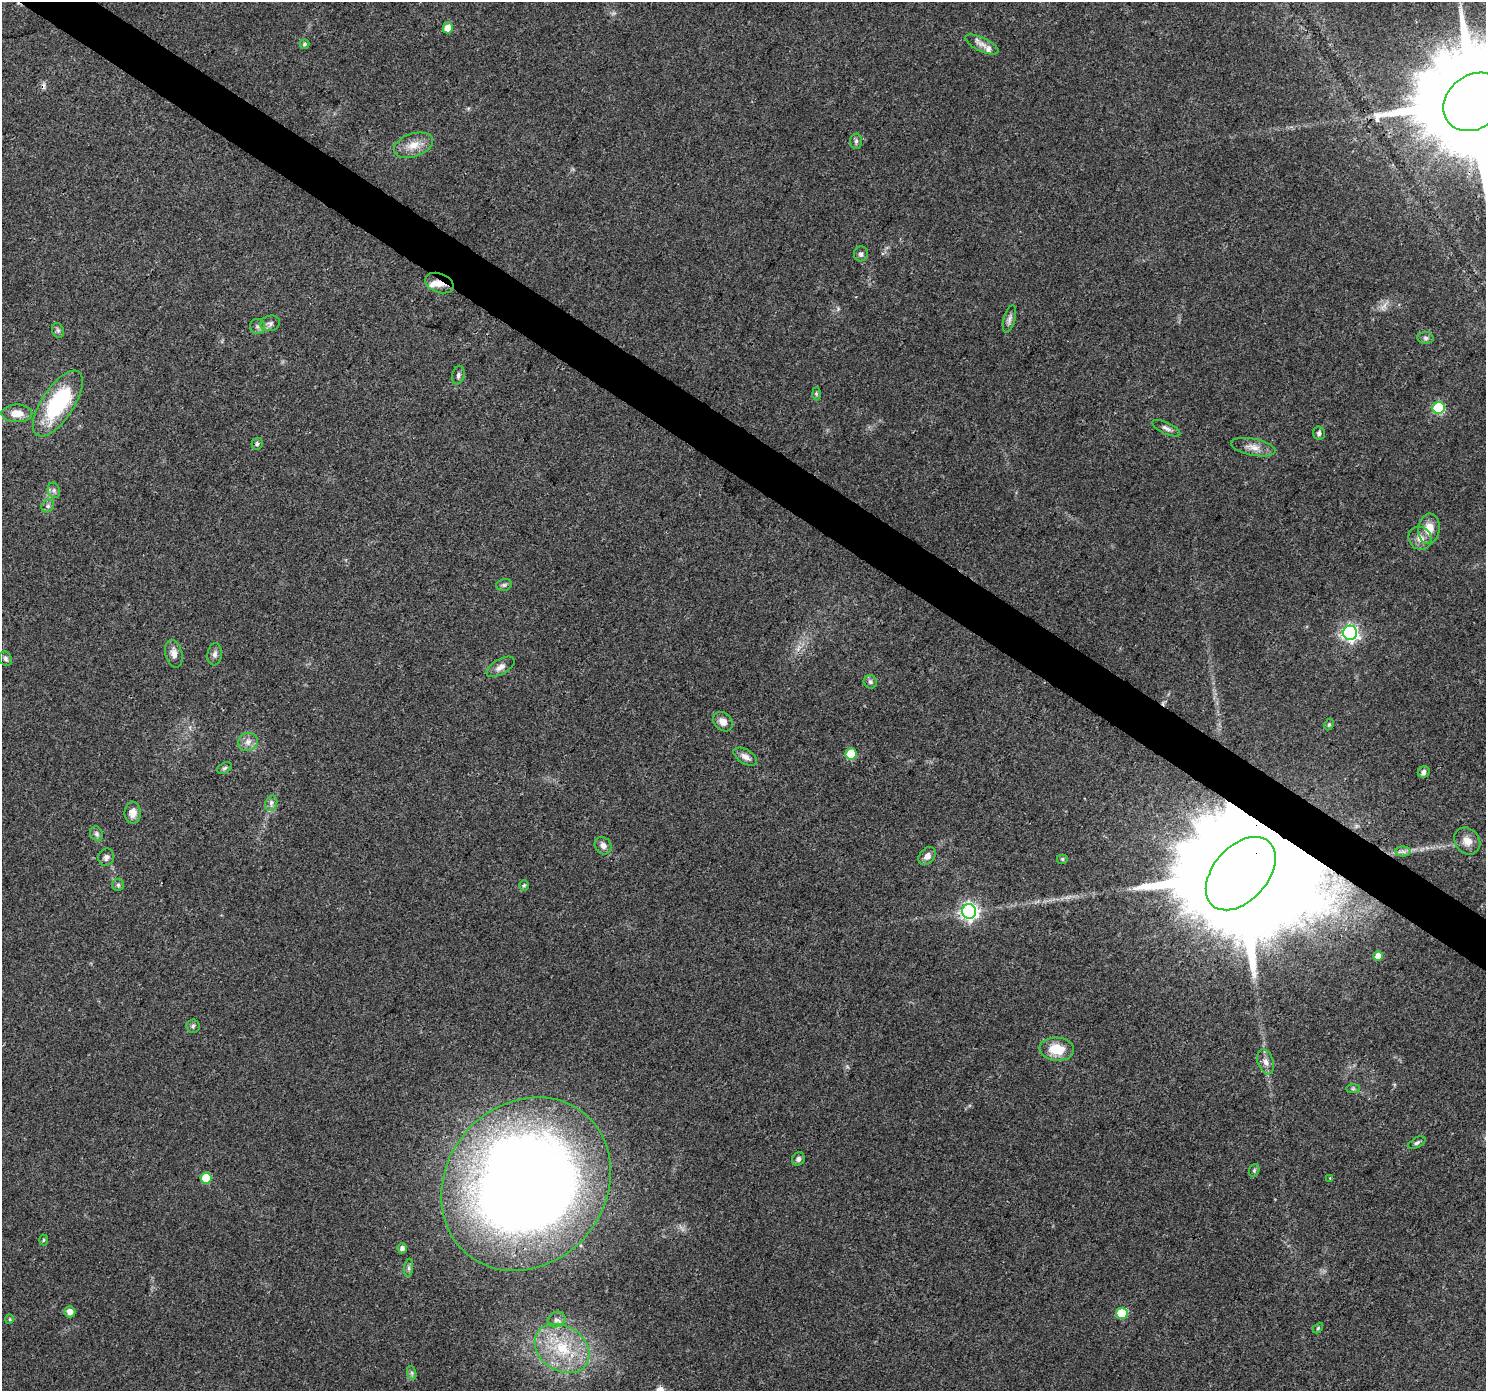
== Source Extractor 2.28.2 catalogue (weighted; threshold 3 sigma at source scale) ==
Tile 11 of 4 x 4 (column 3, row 3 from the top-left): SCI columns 2967-4450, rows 1575-2963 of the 5942 x 5993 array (HDU 1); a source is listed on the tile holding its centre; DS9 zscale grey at full resolution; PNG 1488 x 1393 px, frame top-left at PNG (2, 2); each listed source drawn as its Kron ellipse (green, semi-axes under 4 px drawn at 4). Shown black and unused: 4% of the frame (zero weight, under 3 of 4 exposures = <1% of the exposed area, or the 3 px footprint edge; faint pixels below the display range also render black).
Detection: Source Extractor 2.28.2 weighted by HDU 2 'WHT'; one run over the whole footprint, this tile lists its part. Background 0.0446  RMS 0.0036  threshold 0.016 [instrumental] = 3 sigma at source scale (4.5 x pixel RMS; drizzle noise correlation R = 1.50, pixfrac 1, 0.0396/0.0396 arcsec/px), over >= 5 px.
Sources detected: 77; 1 cosmic-ray / hot-pixel residue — neither listed nor drawn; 2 inside a brighter listed object's ellipse — not listed separately; the other 74 listed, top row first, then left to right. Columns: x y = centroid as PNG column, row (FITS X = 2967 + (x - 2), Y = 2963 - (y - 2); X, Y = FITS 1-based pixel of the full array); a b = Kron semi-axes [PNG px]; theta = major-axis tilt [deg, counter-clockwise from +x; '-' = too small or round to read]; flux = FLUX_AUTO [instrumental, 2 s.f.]
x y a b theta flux
448 28 5 5 - 5.5
305 44 5 5 - 0.65
982 44 18 7 -25 2.6
1474 102 33 26 38 14000
856 141 7 6 - 0.89
413 145 20 11 18 5.1
861 254 7 7 - 1.1
439 283 15 9 -19 3.3
1009 319 14 6 75 1.4
270 323 10 7 13 1.4
258 326 7 7 - 1.2
58 330 7 6 - 0.8
1426 338 8 6 -3 0.97
458 375 9 6 77 1
816 394 6 4 -88 0.51
58 403 38 16 56 35
1439 408 6 6 - 35
17 413 15 9 -1 4.2
1166 428 15 5 -25 1.5
1319 433 6 6 - 1.1
257 444 6 5 - 0.7
1253 447 22 8 -11 3.4
54 490 8 6 -71 1.1
48 506 7 5 46 0.87
1429 529 15 10 84 5.1
1420 538 12 11 - 3.1
504 585 8 5 15 0.77
1350 633 7 7 - 110
174 654 14 8 -76 2.4
215 654 11 7 82 1.5
6 659 7 6 - 0.93
501 667 15 7 30 2.2
870 682 7 6 - 0.96
723 722 11 8 -42 2.7
1329 724 6 4 62 0.53
248 742 10 9 - 2.3
851 754 5 5 - 16
745 757 13 7 -31 2
225 768 8 5 27 0.71
1424 772 6 5 - 1.5
271 803 8 6 70 1.2
133 813 10 8 -90 2.9
97 834 7 6 - 0.87
1467 841 14 12 -50 3.5
603 846 9 8 - 1.8
1403 851 8 5 -1 1
927 856 10 7 48 2.1
106 857 9 7 68 1.3
1062 859 6 5 - 0.56
1241 874 43 27 48 24000
118 885 6 6 - 0.71
524 885 5 5 - 0.53
969 911 7 7 - 130
1378 956 5 5 - 3.7
193 1026 7 6 - 0.89
1057 1049 17 11 -4 8.7
1266 1062 13 7 -72 2.2
1353 1089 7 4 0 0.63
1417 1143 9 5 30 0.83
798 1159 7 6 - 1.2
1254 1170 7 5 70 0.57
206 1178 5 5 - 14
1330 1178 3 3 - 0.4
526 1184 92 79 49 560
43 1240 5 3 - 0.36
402 1248 5 5 - 1.4
409 1268 9 4 82 0.92
70 1312 5 5 - 2.4
1122 1313 6 5 - 16
10 1319 5 3 - 0.37
556 1320 9 7 25 1.5
1318 1328 6 4 46 0.44
562 1348 29 22 -33 20
412 1373 7 4 -72 0.79
Overlapping masked pixels (flux is a lower limit): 3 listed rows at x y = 1474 102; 439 283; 1241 874
Isophote crosses this tile's border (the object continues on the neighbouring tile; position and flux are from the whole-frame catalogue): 1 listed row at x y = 1474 102